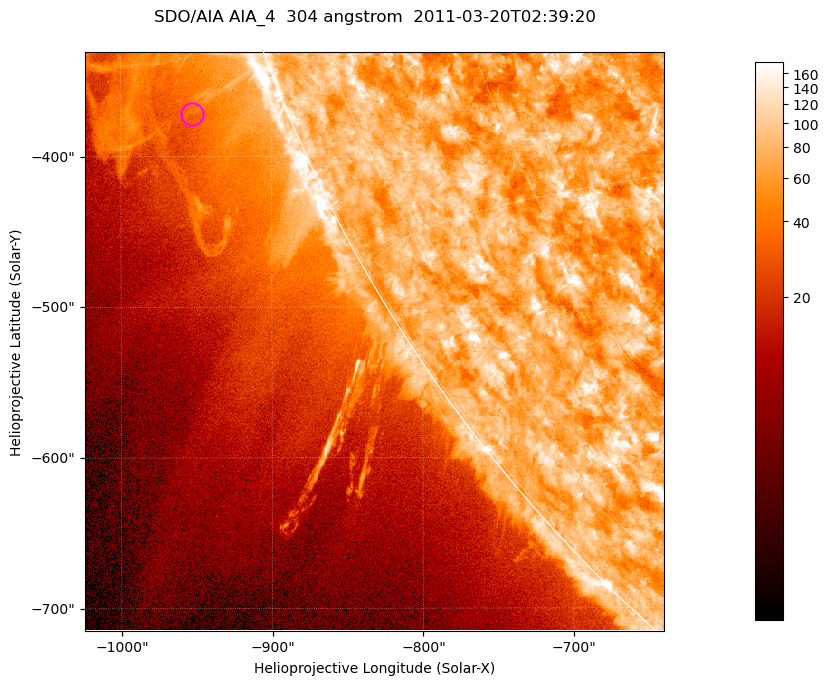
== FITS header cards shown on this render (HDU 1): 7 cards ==
TELESCOP= 'SDO/AIA '           / For AIA: SDO/AIA
INSTRUME= 'AIA_4   '           / For AIA: AIA_ATA1, AIA_ATA2, AIA_ATA3 or AIA_AT
WAVELNTH=                  304 / [angstrom] Wavelength
WAVEUNIT= 'angstrom'           / Wavelength unit: angstrom
DATE-OBS= '2011-03-20T02:39:20.124' / [ISO] Date when observation started; ISO 8
CTYPE1  = 'HPLN-TAN'           / CTYPE1; Typically HPLN
CTYPE2  = 'HPLT-TAN'           / CTYPE2; Typically HPLT

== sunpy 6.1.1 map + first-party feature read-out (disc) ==
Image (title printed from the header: SDO/AIA AIA_4  304 angstrom  2011-03-20T02:39:20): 640 x 640 px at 0.6 arcsec/px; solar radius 964 arcsec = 1606 px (partial field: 2.1% of the solar disc is inside the frame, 41% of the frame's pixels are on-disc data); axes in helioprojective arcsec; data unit not stated in the header (colour bar unlabelled)
Orientation: roll -0.132 deg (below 1 deg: not rotated)
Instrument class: DISC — disc imager (sunpy class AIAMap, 304 A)
Bright regions (active regions / flare kernels): reference = the on-disc median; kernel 5 px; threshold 5 sigma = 111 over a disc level ~73.2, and >= 1.15x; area >= 409 px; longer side >= 8 px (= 4.8 arcsec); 0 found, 0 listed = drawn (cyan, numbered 1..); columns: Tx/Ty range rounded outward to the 2 arcsec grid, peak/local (2 s.f.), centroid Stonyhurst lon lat
Off-limb structures (1.02-1.3 R_sun): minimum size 204 px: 6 found; the strongest spans PA ~110..120 deg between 1.02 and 1.13 R_sun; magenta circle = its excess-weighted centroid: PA ~110 deg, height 1.06 R_sun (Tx ~-952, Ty ~-372 arcsec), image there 1.5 x the reference